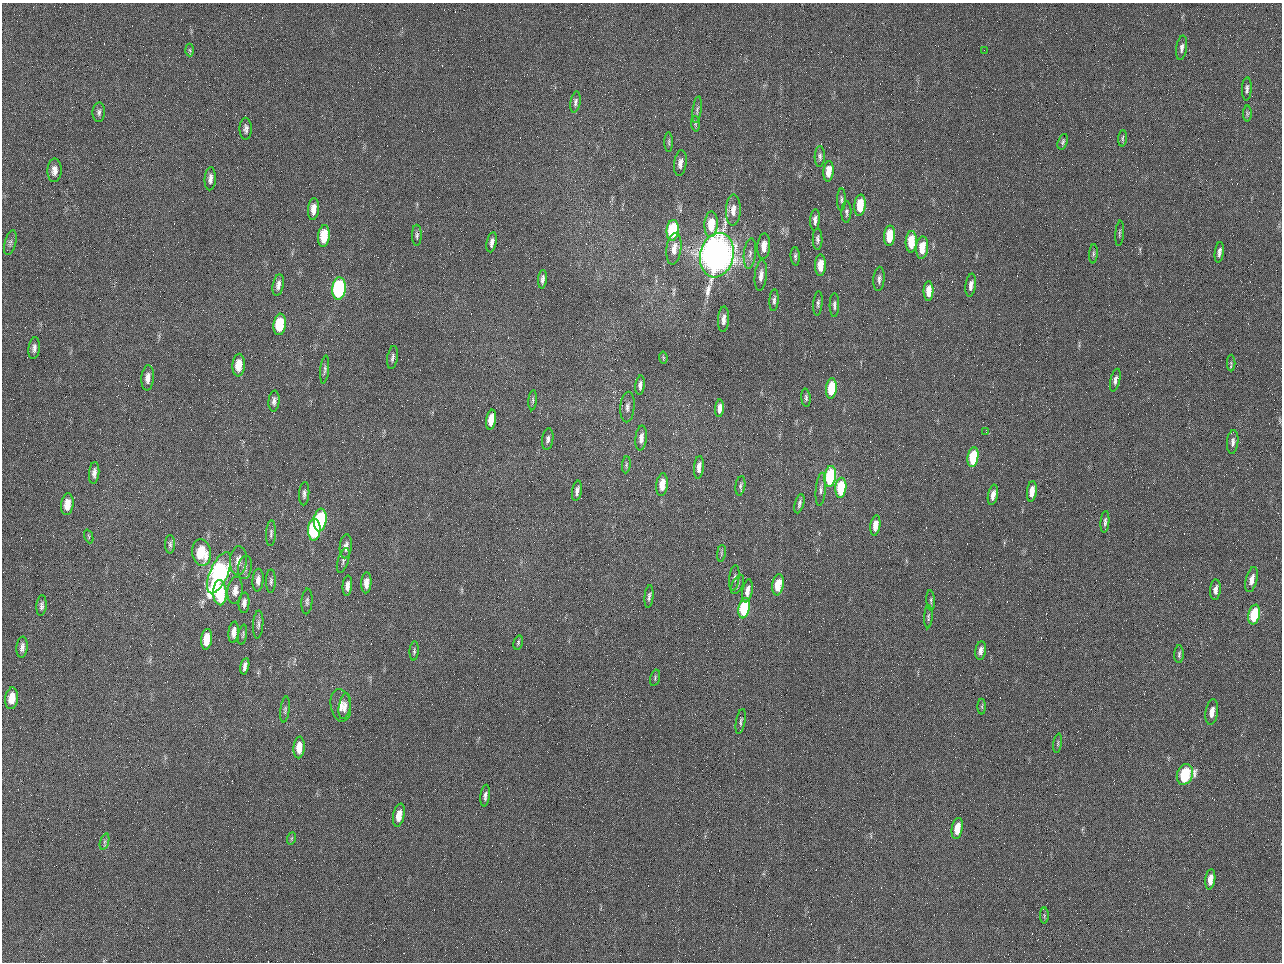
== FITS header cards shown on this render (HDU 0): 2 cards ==
NAXIS1  =                 1280 / length of data axis 1
NAXIS2  =                  960 / length of data axis 2

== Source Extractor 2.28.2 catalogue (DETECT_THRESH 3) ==
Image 1280 x 960 px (HDU 0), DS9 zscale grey, 1 PNG px = 1 image px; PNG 1284 x 964 px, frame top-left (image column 1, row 960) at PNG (2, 3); each listed source drawn as its Kron ellipse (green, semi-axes under 4 px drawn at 4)
Background 2560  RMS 180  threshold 555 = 3 sigma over >= 5 px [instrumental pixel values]
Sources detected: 152; all 152 listed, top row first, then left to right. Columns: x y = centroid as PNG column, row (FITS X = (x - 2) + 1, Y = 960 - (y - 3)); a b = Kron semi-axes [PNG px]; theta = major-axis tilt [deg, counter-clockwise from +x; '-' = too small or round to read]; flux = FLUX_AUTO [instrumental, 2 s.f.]
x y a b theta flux
1182 48 12 5 81 5.4e+04
190 50 6 4 -87 1.9e+04
984 50 2 2 - 6.3e+04
1247 89 11 5 87 4.0e+04
575 102 10 5 80 3.9e+04
697 110 13 4 82 3.5e+04
99 112 10 6 87 4.0e+04
1247 114 8 4 90 2.5e+04
695 124 8 4 -87 2.1e+04
246 129 11 6 90 4.7e+04
1122 138 8 4 85 2.1e+04
669 142 10 4 -90 2.3e+04
1063 142 8 5 72 2.6e+04
820 156 10 5 88 3.6e+04
680 163 13 6 83 7.6e+04
54 170 11 7 87 9.1e+04
828 171 10 5 85 1.6e+05
210 179 12 5 87 6.2e+04
841 200 11 4 88 3.2e+04
860 205 11 5 85 3.3e+05
313 209 11 5 85 1.1e+05
733 210 16 7 88 1.2e+05
846 212 11 5 89 3.4e+04
815 220 10 4 86 5.7e+04
711 224 13 6 87 3.1e+05
673 230 10 6 84 9.1e+05
1120 233 13 3 85 2.3e+04
417 235 10 5 -90 3.2e+04
324 236 11 6 86 3.5e+05
889 236 10 5 87 3.1e+05
818 239 11 5 -89 3.7e+04
492 242 10 5 77 5.8e+04
911 242 11 5 87 3.3e+05
10 243 13 5 75 4.3e+04
764 246 13 6 85 1.6e+05
922 248 11 6 86 2.5e+05
674 249 16 7 83 1.3e+05
1219 252 10 4 84 4.9e+04
750 254 15 6 84 6.9e+04
1093 254 9 4 86 2.5e+04
717 255 22 16 77 1.2e+07
795 256 9 4 -87 2.9e+04
820 265 11 5 89 2.0e+05
761 275 15 6 84 9.3e+04
542 279 9 4 85 4.3e+04
879 279 12 5 86 4.6e+04
278 285 11 5 79 6.7e+04
971 285 11 5 82 7.7e+04
339 289 11 6 85 1.9e+06
928 291 10 5 89 1.5e+05
774 300 11 4 86 3.7e+04
818 303 12 4 85 3.2e+04
834 305 12 4 89 3.9e+04
723 319 13 5 86 7.5e+04
280 324 11 6 83 4.8e+05
34 348 11 5 82 5.2e+04
393 357 12 5 80 4.1e+04
663 357 6 4 -81 1.6e+04
1231 363 8 3 -90 1.9e+04
239 365 11 6 87 2.1e+05
325 369 14 4 84 3.6e+04
148 378 12 6 84 8.5e+04
1115 380 11 4 77 4.7e+04
640 385 10 4 83 5.1e+04
831 388 10 5 85 5.3e+05
806 398 9 4 -85 2.9e+04
533 400 10 4 85 2.6e+04
274 401 10 5 84 5.2e+04
627 407 15 7 86 6.4e+04
719 408 9 4 85 7.9e+04
491 420 10 5 80 1.9e+05
986 432 3 3 - 1.0e+04
641 438 12 5 84 8.5e+04
548 439 11 5 81 4.4e+04
1233 442 12 5 85 5.6e+04
973 457 10 5 82 6.4e+05
626 465 8 4 83 2.2e+04
699 467 11 5 85 7.9e+04
94 473 11 5 85 5.3e+04
830 476 10 6 82 1.4e+06
662 485 11 5 82 2.0e+05
740 486 10 5 82 2.8e+04
841 488 10 5 84 6.8e+05
821 489 16 5 85 5.3e+04
577 491 10 5 80 5.1e+04
1032 491 10 5 84 1.4e+05
304 494 12 5 86 4.3e+04
993 495 10 5 79 8.3e+04
67 504 11 6 83 1.6e+05
799 504 10 4 76 3.7e+04
320 520 11 6 83 1.3e+06
1105 522 11 4 85 3.5e+04
875 525 10 5 82 1.5e+05
314 530 11 6 86 1.4e+06
271 533 13 5 87 3.3e+04
89 536 7 2 -69 1.3e+04
170 544 9 5 -90 3.2e+04
346 546 12 6 84 7.4e+04
201 552 13 9 -82 4.5e+05
721 553 8 4 82 2.4e+04
238 560 14 8 86 1.0e+05
343 561 13 5 73 3.6e+04
245 567 12 7 82 4.9e+04
219 573 22 9 67 3.3e+06
734 578 13 5 83 3.8e+04
1252 579 13 5 75 9.9e+04
258 580 11 5 85 6.8e+04
271 581 12 4 89 3.4e+04
366 583 10 5 87 1.0e+05
737 584 10 5 65 3.5e+04
778 585 10 5 81 3.1e+05
347 586 10 4 85 7.1e+04
235 590 14 7 82 8.7e+04
1215 590 10 5 86 6.5e+04
747 591 12 5 80 1.0e+05
220 593 13 6 -89 6.8e+05
649 596 11 4 85 3.5e+04
931 600 10 3 -87 2.2e+04
307 601 13 5 86 3.8e+04
244 603 10 5 86 5.6e+04
41 606 10 5 85 4.3e+04
744 608 10 5 79 1.0e+06
1254 615 10 6 79 6.7e+05
928 617 11 4 88 2.7e+04
258 624 14 5 86 4.6e+04
234 632 11 5 84 8.8e+04
243 635 10 3 80 2.0e+04
207 639 10 5 82 2.6e+05
518 643 7 4 74 2.2e+04
22 647 10 5 85 6.0e+04
414 651 9 4 86 2.6e+04
981 651 9 5 81 6.8e+04
1179 654 9 4 88 2.8e+04
245 666 8 4 78 5.5e+04
655 678 8 4 76 2.3e+04
12 698 11 6 83 1.9e+05
341 705 16 10 -81 1.4e+05
345 706 13 6 80 6.9e+04
982 707 8 4 -90 1.9e+04
285 709 13 4 83 3.1e+04
1212 712 13 6 81 1.1e+05
741 721 13 4 80 3.3e+04
1058 743 10 3 81 2.1e+04
299 747 11 5 85 1.8e+05
1185 774 10 8 68 1.0e+06
485 796 11 4 82 4.5e+04
399 815 11 5 79 1.8e+05
957 828 10 5 81 2.2e+05
292 838 6 4 70 1.9e+04
104 842 8 3 71 2.3e+04
1210 879 10 5 82 1.1e+05
1044 915 8 4 89 2.1e+04